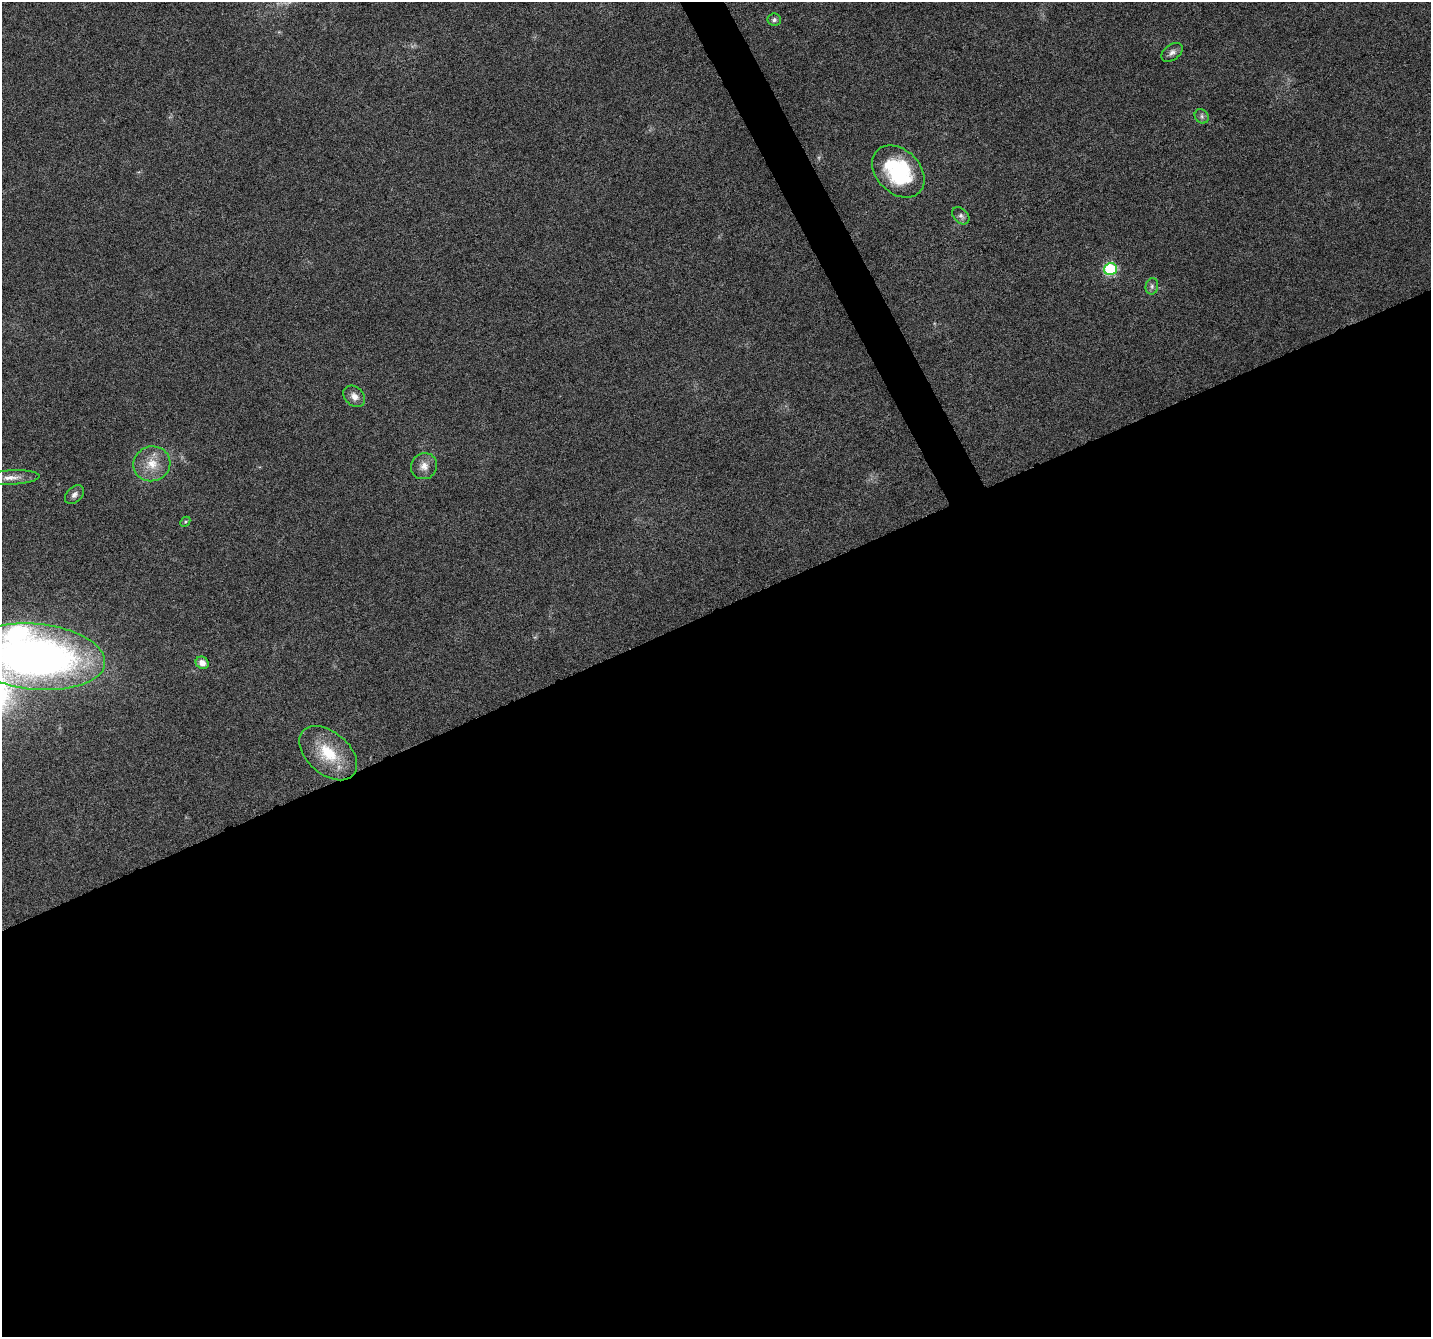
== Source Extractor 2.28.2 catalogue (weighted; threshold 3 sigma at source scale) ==
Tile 15 of 4 x 4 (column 3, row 4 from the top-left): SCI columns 2859-4287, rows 154-1488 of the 5715 x 5588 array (HDU 1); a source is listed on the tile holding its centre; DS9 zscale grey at full resolution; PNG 1433 x 1339 px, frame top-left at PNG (2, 2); each listed source drawn as its Kron ellipse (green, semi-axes under 4 px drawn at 4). Shown black and unused: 56% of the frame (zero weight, under 4 of 8 exposures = <1% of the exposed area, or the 3 px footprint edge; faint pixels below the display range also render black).
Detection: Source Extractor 2.28.2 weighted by HDU 2 'WHT'; one run over the whole footprint, this tile lists its part. Background 0.0422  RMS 0.0029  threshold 0.0118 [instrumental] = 3 sigma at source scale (4.09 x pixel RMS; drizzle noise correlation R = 1.36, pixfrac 0.8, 0.0396/0.0396 arcsec/px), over >= 5 px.
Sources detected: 17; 1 inside a brighter listed object's ellipse — not listed separately; the other 16 listed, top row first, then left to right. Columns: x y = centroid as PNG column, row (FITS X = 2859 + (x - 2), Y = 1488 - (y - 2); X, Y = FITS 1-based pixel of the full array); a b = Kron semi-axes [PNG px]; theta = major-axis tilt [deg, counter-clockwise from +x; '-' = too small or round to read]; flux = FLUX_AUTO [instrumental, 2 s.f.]
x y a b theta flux
774 20 7 6 - 0.73
1172 52 12 7 37 1.2
1202 116 8 6 -49 0.73
898 171 30 22 -45 23
961 216 10 7 -45 0.9
1110 269 6 6 - 28
1152 286 8 6 77 0.75
354 396 12 9 -43 1.8
152 464 19 17 17 5.5
424 466 13 13 - 2.4
11 478 28 7 3 2.7
74 495 11 7 43 1.1
185 522 6 4 46 0.38
36 657 70 33 -6 170
202 663 7 6 - 1.8
328 753 33 21 -41 11
Isophote crosses this tile's border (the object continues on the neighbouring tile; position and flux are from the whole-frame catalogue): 1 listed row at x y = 36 657